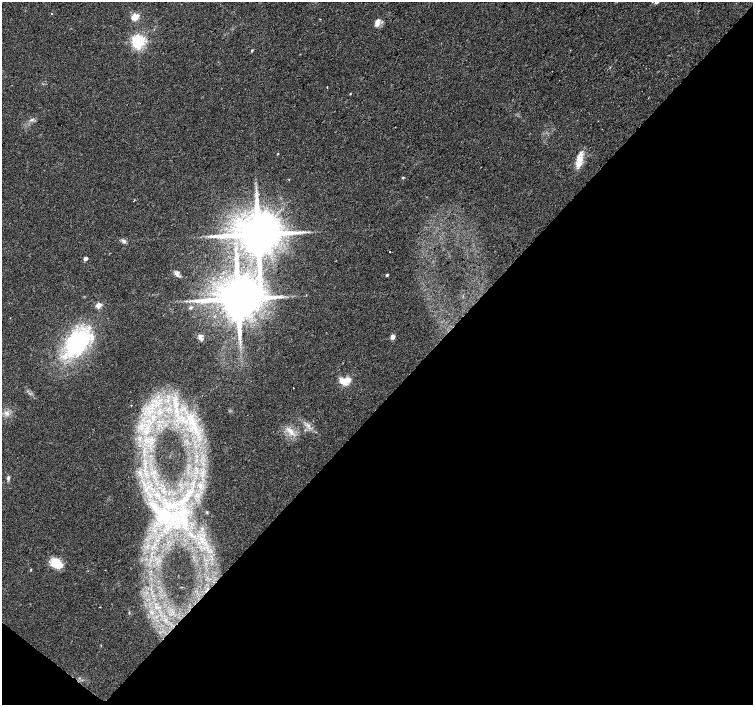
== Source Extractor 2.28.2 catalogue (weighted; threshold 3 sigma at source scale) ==
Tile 15 of 4 x 4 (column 3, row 4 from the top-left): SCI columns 3007-4508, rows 237-1641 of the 6009 x 6026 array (HDU 1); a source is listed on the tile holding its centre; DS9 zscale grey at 2 x 2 block average (1 PNG px = mean of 2 x 2 image px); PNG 755 x 707 px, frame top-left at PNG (2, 2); no overlay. Shown black and unused: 44% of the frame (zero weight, under 2 of 3 exposures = <1% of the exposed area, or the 3 px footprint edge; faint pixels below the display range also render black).
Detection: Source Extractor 2.28.2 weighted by HDU 2 'WHT'; one run over the whole footprint, this tile lists its part. Background 0.0533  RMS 0.006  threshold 0.0272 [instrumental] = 3 sigma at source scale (4.5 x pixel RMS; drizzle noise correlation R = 1.50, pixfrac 1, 0.0396/0.0396 arcsec/px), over >= 5 px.
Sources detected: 40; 1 cosmic-ray / hot-pixel residue — not listed; the other 39 listed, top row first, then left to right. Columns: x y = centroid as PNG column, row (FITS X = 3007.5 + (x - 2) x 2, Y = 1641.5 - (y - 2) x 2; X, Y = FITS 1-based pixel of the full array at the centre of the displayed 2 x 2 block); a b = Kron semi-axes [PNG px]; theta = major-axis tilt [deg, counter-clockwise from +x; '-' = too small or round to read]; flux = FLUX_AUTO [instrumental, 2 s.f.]
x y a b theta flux
52 14 2 2 - 1.1
135 17 3 3 - 53
377 23 9 5 71 8.9
138 41 4 4 - 380
252 51 4 3 - 1.5
350 94 2 2 - 1
31 120 5 3 - 2.7
278 154 2 2 - 1.1
579 162 18 8 82 18
403 178 3 3 - 1.7
134 200 2 2 - 1.5
258 234 11 9 38 8500
124 241 6 5 - 4
85 259 3 2 - 9.6
177 274 7 5 -72 4.4
387 275 3 2 - 1.9
238 299 10 9 - 7800
98 305 3 3 - 25
191 307 4 4 - 2.4
200 337 8 6 61 4.8
392 337 5 4 - 5.6
77 343 34 23 51 150
348 380 3 3 - 31
343 381 11 6 -47 11
293 388 2 2 - 1.1
168 401 6 3 -79 3.6
175 403 8 6 -64 11
131 405 2 2 - 0.66
153 405 8 3 -8 5.2
7 413 7 5 -37 5.9
191 420 18 7 -58 28
308 426 3 3 - 2
291 432 11 5 -58 9.8
8 478 7 3 -89 3
158 512 29 7 -45 32
184 520 15 9 88 27
57 564 13 8 -33 30
31 570 3 3 - 0.91
100 607 3 2 - 0.58
Diffuse or blended objects may show on this block-average render without a row.